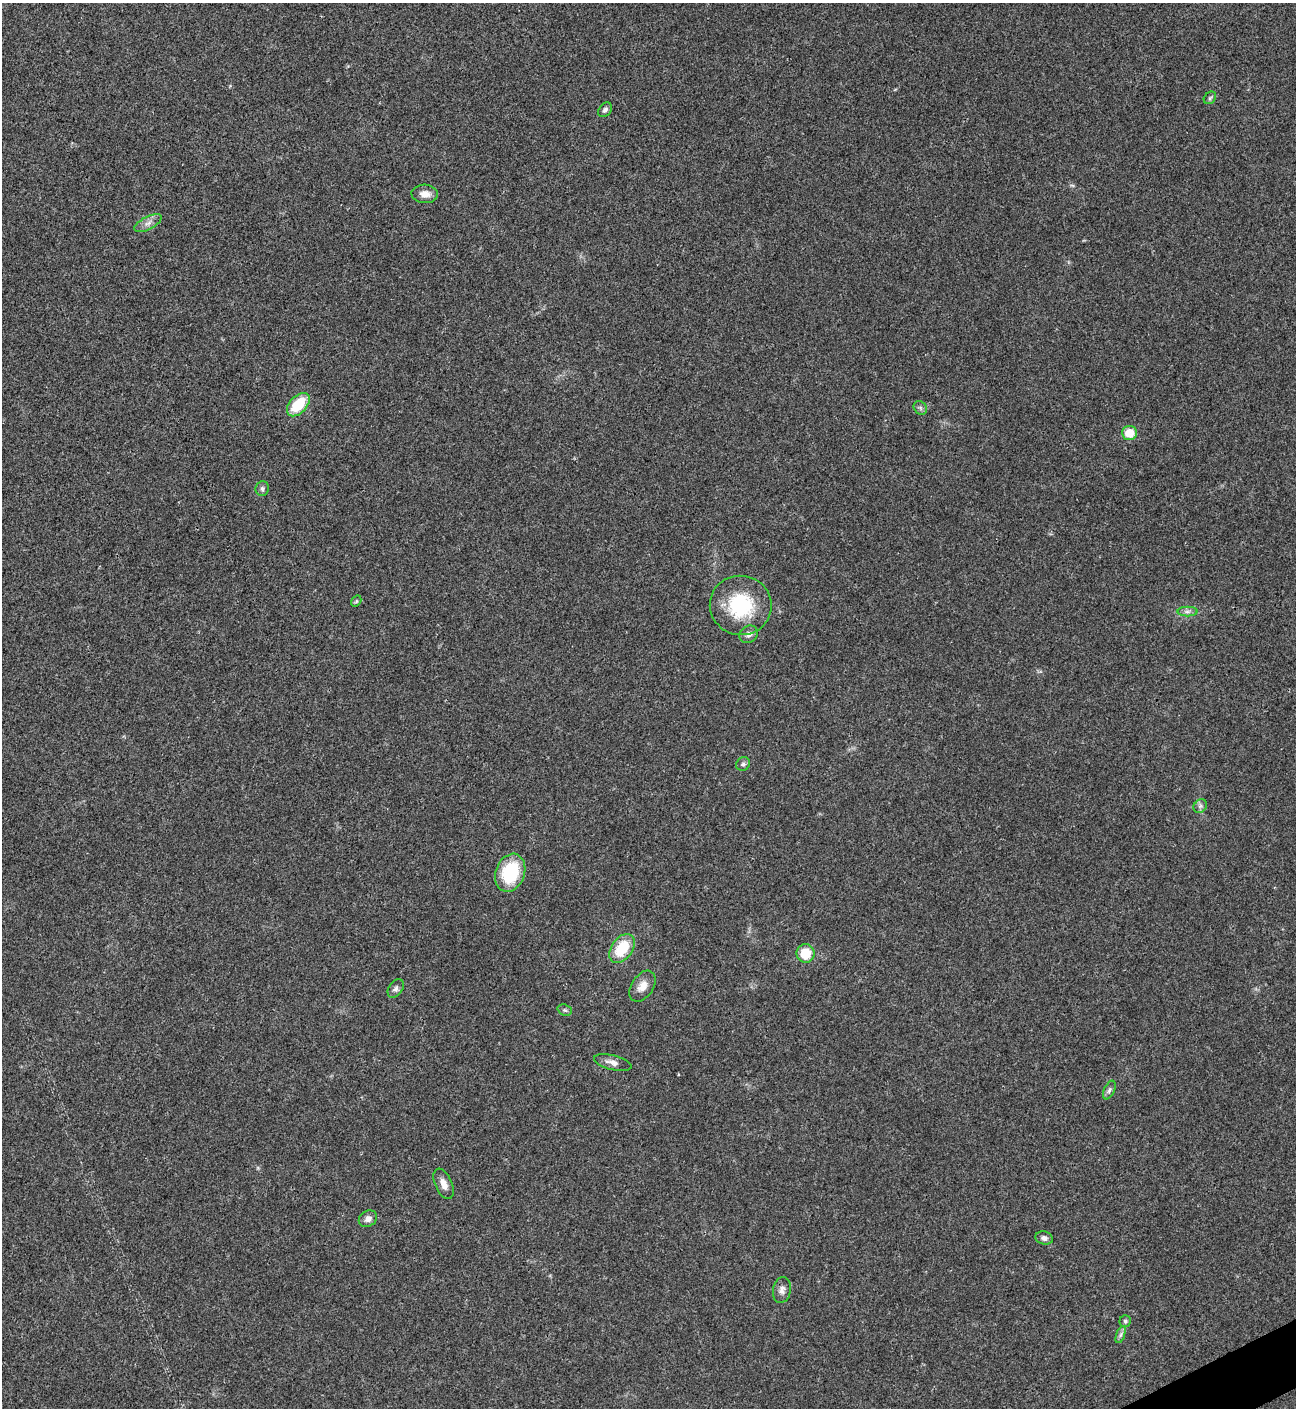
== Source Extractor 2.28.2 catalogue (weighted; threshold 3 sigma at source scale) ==
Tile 6 of 4 x 4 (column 2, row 2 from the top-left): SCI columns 1582-2875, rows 2817-4222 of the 5621 x 5633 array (HDU 1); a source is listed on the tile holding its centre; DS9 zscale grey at full resolution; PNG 1298 x 1410 px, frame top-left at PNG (2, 3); each listed source drawn as its Kron ellipse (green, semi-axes under 4 px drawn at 4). Shown black and unused: <1% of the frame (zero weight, under 3 of 4 exposures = <1% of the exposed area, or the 3 px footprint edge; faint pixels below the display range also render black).
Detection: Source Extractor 2.28.2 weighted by HDU 2 'WHT'; one run over the whole footprint, this tile lists its part. Background 0.0209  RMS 0.0041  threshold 0.0185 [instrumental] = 3 sigma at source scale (4.5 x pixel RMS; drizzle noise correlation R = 1.50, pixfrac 1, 0.05/0.05 arcsec/px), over >= 5 px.
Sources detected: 28; all 28 listed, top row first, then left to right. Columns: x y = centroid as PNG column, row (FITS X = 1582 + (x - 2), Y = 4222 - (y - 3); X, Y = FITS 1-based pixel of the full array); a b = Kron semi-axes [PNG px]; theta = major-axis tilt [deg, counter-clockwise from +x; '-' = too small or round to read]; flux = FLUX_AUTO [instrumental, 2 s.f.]
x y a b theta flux
1210 98 7 5 47 0.8
605 110 8 6 49 1.2
425 194 13 9 -3 3.3
148 223 15 6 27 2.3
298 405 14 8 47 14
920 408 7 6 - 0.97
1129 433 7 7 - 7.5
262 488 7 6 - 1.1
356 601 6 4 59 0.56
741 605 31 29 -12 27
1187 612 10 5 0 1.4
749 634 10 8 40 1.9
743 764 7 6 - 1.1
1200 806 7 6 - 1.1
510 873 19 14 69 23
622 948 16 10 54 14
805 953 9 9 - 9.4
642 986 17 11 56 3.9
396 988 10 6 55 1.4
565 1010 7 5 -21 0.77
613 1062 19 7 -14 2.6
1109 1090 10 5 65 1.1
444 1184 16 8 -67 3.1
368 1219 10 7 33 2.3
1044 1238 9 6 -16 1.7
782 1290 13 9 80 2.3
1125 1321 6 5 - 0.79
1120 1335 9 4 71 1